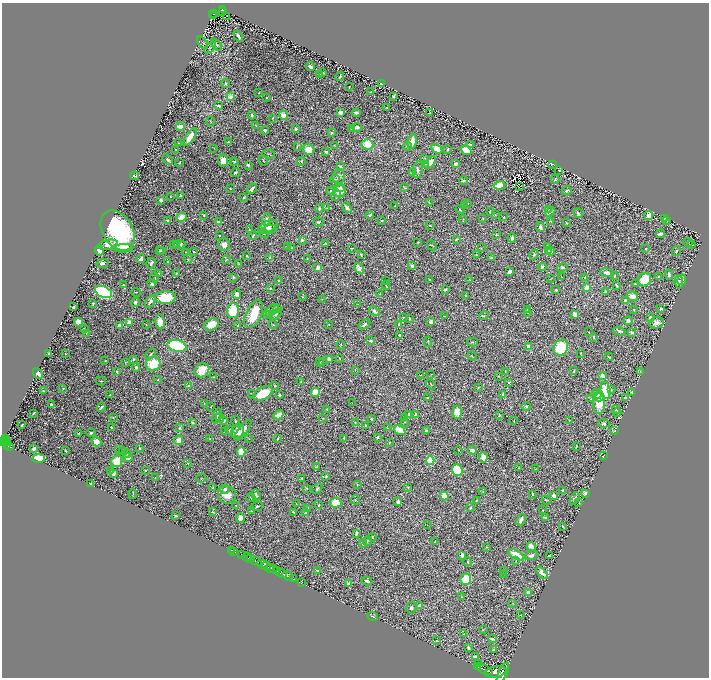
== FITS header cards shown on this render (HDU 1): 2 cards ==
NAXIS1  =                 1414
NAXIS2  =                 1351

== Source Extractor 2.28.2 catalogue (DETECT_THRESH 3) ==
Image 1414 x 1351 px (HDU 1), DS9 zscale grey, zoomed out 1/2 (1 PNG px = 2 x 2 image px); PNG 711 x 680 px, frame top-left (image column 2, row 1350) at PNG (2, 3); each listed source drawn as its Kron ellipse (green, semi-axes under 4 px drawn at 4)
Background 0.644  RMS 0.014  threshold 0.0429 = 3 sigma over >= 5 px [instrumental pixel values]
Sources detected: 715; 68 cannot appear on this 1/2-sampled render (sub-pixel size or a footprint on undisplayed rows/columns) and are neither listed nor drawn; of the other 647, the 500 brightest by FLUX_AUTO listed and drawn (147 fainter detections omitted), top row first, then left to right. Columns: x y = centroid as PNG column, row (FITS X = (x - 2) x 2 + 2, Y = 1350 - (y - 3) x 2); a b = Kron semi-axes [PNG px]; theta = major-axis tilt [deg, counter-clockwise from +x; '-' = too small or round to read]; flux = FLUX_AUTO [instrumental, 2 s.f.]
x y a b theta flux
222 9 4 2 - 100
223 11 2 1 - 19
213 14 4 2 - 160
214 16 3 1 - 48
227 16 2 1 - 3.2
238 36 6 2 -59 9.8
203 43 7 3 -53 3.7
216 45 7 3 -53 3.8
210 48 7 4 44 6.1
310 67 4 2 - 13
323 73 3 2 - 1.6
320 74 3 3 - 2.1
340 76 4 3 - 2.8
225 83 5 3 - 3.8
381 84 3 2 - 1.8
349 87 2 1 - 1.5
371 92 2 2 - 2.5
259 93 3 2 - 1.7
393 96 3 2 - 4.1
231 97 3 3 - 44
266 97 2 2 - 2.3
219 106 3 2 - 6.7
387 107 2 2 - 2.1
340 112 3 3 - 22
356 113 4 2 - 7.7
429 113 3 2 - 4.8
252 115 4 2 - 5.6
283 115 4 4 - 29
272 118 3 2 - 1.5
210 121 5 2 - 2.1
180 126 4 3 - 33
256 126 3 2 - 1.9
357 127 5 3 - 10
351 128 4 3 - 2.8
296 129 3 2 - 5.6
265 130 4 3 - 8.3
332 133 2 2 - 9.7
190 137 10 4 57 49
412 141 8 3 78 31
228 142 2 2 - 2.5
179 143 3 3 - 1.7
367 144 6 5 - 72
334 145 2 2 - 1.3
470 145 3 2 - 5
297 146 4 2 - 3.3
407 146 4 3 - 4.9
214 148 3 2 - 1.3
309 149 6 5 - 38
437 149 6 3 -31 43
448 149 3 2 - 2.2
176 150 3 2 - 2.6
466 150 6 4 -33 37
326 152 3 3 - 6.7
269 154 6 2 -16 3
168 159 6 3 -40 4.5
425 159 4 3 - 2.5
223 160 6 5 - 26
263 160 5 2 - 2
233 161 3 2 - 1.5
235 161 3 3 - 1.9
301 161 4 4 - 3.6
179 163 3 2 - 2.4
430 163 7 4 49 31
426 164 3 2 - 2.2
455 164 3 3 - 15
552 164 2 2 - 1.5
248 165 2 2 - 7.2
340 166 3 3 - 6.9
418 169 8 5 79 7.4
559 170 3 2 - 2.4
235 173 5 3 - 4.3
412 173 4 3 - 4.1
135 176 4 2 - 3.3
338 176 7 6 - 12
335 179 5 4 - 2.8
555 179 4 3 - 4
463 181 5 3 - 4.3
500 185 5 3 - 62
340 187 4 3 - 5.4
519 187 2 1 - 1.3
230 188 2 2 - 1.6
252 188 5 2 - 8
405 188 4 2 - 2.6
331 191 4 4 - 5.3
339 191 6 6 - 30
567 191 5 2 - 5.7
180 195 2 2 - 3.2
336 195 5 4 - 7.5
171 197 2 2 - 1.7
244 197 3 3 - 3.9
161 200 3 3 - 6.6
429 202 3 2 - 2.1
468 203 3 2 - 1.4
395 206 2 1 - 1.4
464 206 3 2 - 2.1
326 208 3 2 - 1.7
347 208 6 3 -51 8.5
319 209 4 3 - 5.5
548 209 3 2 - 2
460 210 4 2 - 1.9
490 212 2 2 - 5
550 212 6 3 44 4.7
578 213 5 2 - 6.8
204 215 2 2 - 2.2
370 215 4 3 - 4.6
495 215 3 2 - 1.6
649 216 4 4 - 17
181 217 5 4 - 29
504 217 3 2 - 1.6
483 218 2 1 - 1.6
665 218 3 3 - 3.6
267 219 6 4 72 11
463 219 4 2 - 1.6
168 220 3 3 - 5.5
666 220 3 2 - 3.1
382 221 3 2 - 3.3
551 221 4 2 - 1.8
218 222 3 2 - 8.6
318 222 5 3 - 3.5
566 223 3 2 - 2.9
430 225 3 2 - 3.1
268 227 10 5 24 30
540 227 5 3 - 8.9
270 229 7 4 12 11
118 230 22 15 -58 410
249 230 3 3 - 2.9
264 233 5 4 - 3.2
496 234 4 3 - 2.1
660 234 4 3 - 7.4
219 235 2 2 - 1.7
253 235 4 2 - 3.8
512 238 4 2 - 9.1
456 239 4 3 - 4
302 240 4 3 - 5.9
418 242 2 2 - 1.3
688 242 5 3 - 3.9
326 243 3 2 - 3
692 244 3 2 - 1.6
108 245 10 5 12 17
173 245 4 3 - 2
176 245 3 3 - 4.8
179 245 6 3 4 10
224 245 6 6 - 19
432 245 5 2 - 2
287 247 3 2 - 2.1
547 247 3 3 - 3.8
123 248 9 4 3 86
292 248 3 2 - 2.1
351 248 3 1 - 1.7
482 248 3 2 - 1.5
645 249 2 2 - 3.4
549 250 3 3 - 6
99 251 5 4 - 16
160 251 2 2 - 1.7
161 251 3 2 - 1.5
676 251 5 3 - 4.3
186 252 2 1 - 1.4
194 252 3 2 - 2.2
551 252 4 3 - 11
361 255 4 2 - 3.3
476 255 3 2 - 1.7
534 255 5 3 - 3.7
247 256 2 2 - 1.8
270 258 3 3 - 8.7
492 258 4 2 - 4.9
141 259 4 3 - 12
188 259 5 3 - 2.9
307 259 2 2 - 1.6
226 260 4 2 - 1.8
167 262 2 2 - 2
102 263 6 4 14 9.7
151 263 5 3 - 8.3
239 264 4 2 - 2.2
412 266 4 3 - 6
542 267 4 3 - 8.2
562 267 5 4 - 5.2
318 268 4 3 - 23
359 268 6 4 -57 23
510 272 4 2 - 15
158 273 4 3 - 6.9
607 273 7 3 -10 15
176 274 4 3 - 2.1
669 275 5 3 - 7.7
614 276 3 3 - 2.7
658 276 2 2 - 2.3
155 277 5 2 - 2.3
233 277 4 2 - 3.4
561 277 3 3 - 1.4
585 277 3 3 - 4.3
550 279 3 2 - 1.4
278 280 2 2 - 6.8
430 280 3 2 - 3
469 280 2 2 - 1.4
645 280 7 6 - 93
682 280 5 3 - 19
386 281 2 1 - 1.5
679 282 6 4 -82 7.8
152 284 4 3 - 5.6
635 284 4 3 - 4.2
124 285 3 3 - 2.4
386 285 4 2 - 1.8
617 286 3 2 - 4.4
587 287 4 3 - 21
270 288 2 2 - 2.5
445 290 3 2 - 7.5
556 290 3 2 - 4.4
103 292 9 5 -23 510
136 292 5 2 - 2.2
605 292 3 3 - 5.7
237 294 5 4 - 14
380 294 4 2 - 1.8
466 295 3 2 - 3.1
632 296 6 4 -10 23
165 297 10 6 3 77
302 297 4 3 - 2.2
322 299 4 2 - 1.7
625 300 3 3 - 3.2
135 302 4 3 - 9
150 302 7 3 55 11
93 304 3 2 - 2.3
358 304 2 1 - 1.5
73 307 3 2 - 3.9
277 309 4 2 - 2.3
527 309 4 2 - 1.9
634 309 3 2 - 1.6
661 309 3 2 - 4.9
233 311 7 6 - 110
271 311 9 4 38 10
375 311 6 3 -37 5.9
527 313 3 2 - 1.6
254 314 15 7 65 97
269 315 4 3 - 6.3
276 315 7 3 40 5.2
575 315 4 3 - 27
445 316 2 1 - 2.2
484 316 5 3 - 3
403 317 2 2 - 2.4
650 317 2 2 - 15
410 318 3 2 - 2.6
628 321 4 4 - 13
78 322 4 3 - 42
129 322 3 2 - 27
160 322 7 5 -82 36
431 322 4 3 - 15
656 323 7 5 14 13
146 324 3 2 - 1.6
211 324 8 5 24 53
273 324 4 4 - 3.9
329 324 2 2 - 1.9
364 324 6 3 32 5.4
399 324 3 2 - 9.1
119 325 4 3 - 8.9
238 325 3 3 - 7.3
84 329 3 2 - 2.7
619 331 6 3 -17 6.1
588 332 2 1 - 1.5
632 332 3 3 - 9.9
86 334 3 2 - 1.5
399 335 2 2 - 9.6
594 337 3 2 - 3
370 341 3 2 - 7.6
428 342 5 3 - 2.7
472 342 6 3 0 2.5
341 345 4 3 - 2.9
177 346 9 6 -11 260
528 347 4 4 - 12
561 348 8 7 - 130
581 353 2 2 - 1.7
49 354 3 2 - 6.2
65 354 2 2 - 2.4
151 354 6 3 48 3.9
472 356 5 1 - 1.5
609 357 4 2 - 2.8
339 358 3 3 - 2.1
133 359 3 3 - 3.3
329 359 4 3 - 12
105 361 3 2 - 1.6
125 362 3 3 - 2
319 362 3 2 - 1.7
322 362 4 3 - 3
153 364 7 7 - 91
136 367 4 4 - 4.4
202 370 8 6 43 59
355 370 3 2 - 1.4
505 371 3 2 - 2
574 371 3 2 - 2.8
117 372 3 2 - 4
640 372 3 2 - 1.5
38 374 6 3 -56 25
431 374 3 2 - 1.4
420 375 3 2 - 1.5
498 376 2 2 - 1.3
602 376 3 3 - 18
214 377 3 3 - 2
158 380 3 2 - 1.8
101 381 5 2 - 1.9
301 382 3 2 - 1.7
509 382 3 3 - 2.8
431 384 6 2 -46 2.3
188 385 3 3 - 3
275 386 3 2 - 2.7
478 388 4 2 - 1.7
63 389 3 3 - 2.9
605 390 9 5 -81 93
611 390 3 3 - 3
43 391 3 2 - 3
315 392 4 4 - 100
631 392 2 2 - 1.8
251 393 3 2 - 1.7
263 393 10 6 28 100
597 394 5 4 - 6.1
110 395 2 2 - 3.2
279 395 2 2 - 12
503 395 3 2 - 14
427 397 3 2 - 2.8
599 397 4 3 - 8.2
625 398 3 2 - 5.4
591 399 2 2 - 1.5
352 402 3 2 - 1.4
599 403 11 6 -90 78
204 404 3 2 - 1.4
51 405 3 2 - 5.9
526 406 5 4 - 5
101 407 4 2 - 4.6
211 407 2 2 - 1.4
327 409 3 3 - 3.4
615 410 3 3 - 2.5
457 412 6 5 - 30
617 412 4 3 - 2.1
34 413 3 2 - 3.3
409 414 3 3 - 12
279 415 5 3 - 22
416 415 3 3 - 11
217 416 8 3 74 4.8
499 416 3 2 - 1.4
113 417 4 3 - 2.7
404 417 3 2 - 4.8
220 418 5 3 - 4.2
323 418 3 3 - 1.7
371 419 2 2 - 4.2
569 420 3 2 - 1.7
223 421 4 4 - 8.2
236 421 5 2 - 3.9
514 421 3 2 - 2
404 422 3 2 - 1.8
192 423 3 2 - 5.5
355 423 3 2 - 1.5
604 423 6 4 -4 6.8
22 425 3 2 - 3.2
366 426 3 3 - 8.6
111 427 2 2 - 2.7
179 428 4 3 - 4.6
387 428 3 3 - 3
229 430 4 3 - 3.1
243 430 13 4 53 20
400 430 6 3 -33 47
615 430 4 3 - 2.2
237 431 7 6 - 25
426 431 2 2 - 25
225 432 4 3 - 3.1
79 433 3 2 - 2.5
91 433 4 3 - 4.3
377 437 3 2 - 3.5
249 438 3 2 - 1.9
344 438 3 3 - 4.4
6 439 3 3 - 420
210 439 3 2 - 3.9
277 439 3 2 - 2.6
7 440 2 2 - 140
178 440 4 4 - 23
5 441 3 2 - 210
3 442 3 2 - 580
97 442 5 4 - 38
389 442 3 2 - 1.5
7 443 3 1 - 130
6 445 2 1 - 160
9 446 4 2 - 200
576 446 3 2 - 2.7
139 448 3 3 - 2.9
34 449 4 3 - 8.4
118 449 3 2 - 1.4
458 450 2 2 - 2.7
472 450 4 3 - 9.7
66 451 2 2 - 1.9
123 451 2 2 - 12
241 452 5 4 - 61
127 454 4 3 - 3.3
603 455 3 2 - 1.6
483 457 5 4 - 15
38 458 6 4 0 120
128 458 5 3 - 21
117 461 6 5 - 56
430 461 4 4 - 63
187 463 4 2 - 2.3
317 467 4 2 - 1.7
519 468 3 3 - 1.5
535 469 3 2 - 1.3
111 470 3 2 - 1.6
145 470 3 2 - 2.3
457 470 6 5 - 160
114 473 3 3 - 12
326 476 4 3 - 4.2
155 478 3 2 - 2.4
201 478 5 2 - 1.5
302 479 4 3 - 2.7
90 484 4 1 - 3.4
357 484 3 2 - 1.7
213 488 3 2 - 2.4
306 488 3 2 - 2.2
408 488 4 2 - 1.4
225 489 5 4 - 9.4
317 489 6 4 44 4.3
562 490 3 2 - 2.5
483 492 3 2 - 1.6
585 493 4 3 - 7.1
133 494 5 2 - 1.4
532 494 3 2 - 2.8
227 495 9 8 - 36
256 495 6 3 -71 7.5
444 496 4 3 - 43
554 496 4 3 - 20
251 498 5 2 - 1.7
574 498 7 3 59 5.5
355 500 4 3 - 2.2
476 500 3 2 - 2.8
546 500 5 2 - 2.3
398 502 3 3 - 12
335 503 6 5 - 57
579 503 2 2 - 1.8
296 504 3 2 - 1.5
236 505 2 2 - 1.3
319 505 2 2 - 2.5
257 506 6 2 24 3.6
308 508 4 3 - 2.9
470 508 4 3 - 4.5
543 510 2 2 - 2
252 511 3 2 - 4
212 512 2 2 - 2.7
293 512 3 2 - 3
305 513 4 3 - 5.3
175 516 4 2 - 3.7
545 517 3 2 - 3.6
240 518 5 4 - 32
521 520 6 3 65 10
427 525 2 2 - 1.6
562 526 2 2 - 2.1
356 533 4 2 - 5.1
372 537 4 2 - 2.2
367 541 5 2 - 2.9
435 542 2 1 - 1.5
362 544 4 3 - 2.6
531 546 5 3 - 26
487 547 4 2 - 1.8
231 550 2 1 - 20
234 551 3 2 - 79
241 555 3 2 - 260
462 555 4 3 - 12
516 555 9 4 -30 67
531 555 7 4 19 10
549 556 3 2 - 4.8
247 557 5 2 - 1200
251 559 2 2 - 460
516 560 4 3 - 3.3
257 561 5 2 - 2000
468 562 4 2 - 3.8
262 564 5 2 - 470
266 566 4 4 - 680
270 568 3 2 - 540
273 568 4 1 - 240
276 570 3 2 - 290
317 570 2 2 - 8.7
503 570 2 2 - 1.4
282 573 6 2 -29 1300
542 573 7 4 -48 20
503 574 3 2 - 1.4
287 576 5 2 - 1200
293 579 3 1 - 97
466 579 6 5 - 110
367 581 5 3 - 7.3
301 583 2 1 - 33
349 583 4 3 - 12
528 593 4 3 - 11
462 597 3 2 - 1.5
513 603 4 2 - 1.8
419 606 4 2 - 9.9
411 608 6 5 - 8.6
520 615 4 2 - 1.5
373 616 5 1 - 1.9
483 629 3 2 - 1.7
464 634 2 2 - 1.6
492 639 4 2 - 5.9
437 641 4 2 - 1.9
468 648 3 2 - 3.9
494 650 3 2 - 4.4
475 657 3 3 - 8.1
478 663 3 2 - 2
478 666 2 2 - 100
485 670 9 2 -25 1600
496 672 11 5 11 5100
503 673 11 4 65 4000
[147 fainter detections neither listed nor drawn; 68 sub-pixel or undisplayed-footprint detections neither listed nor drawn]